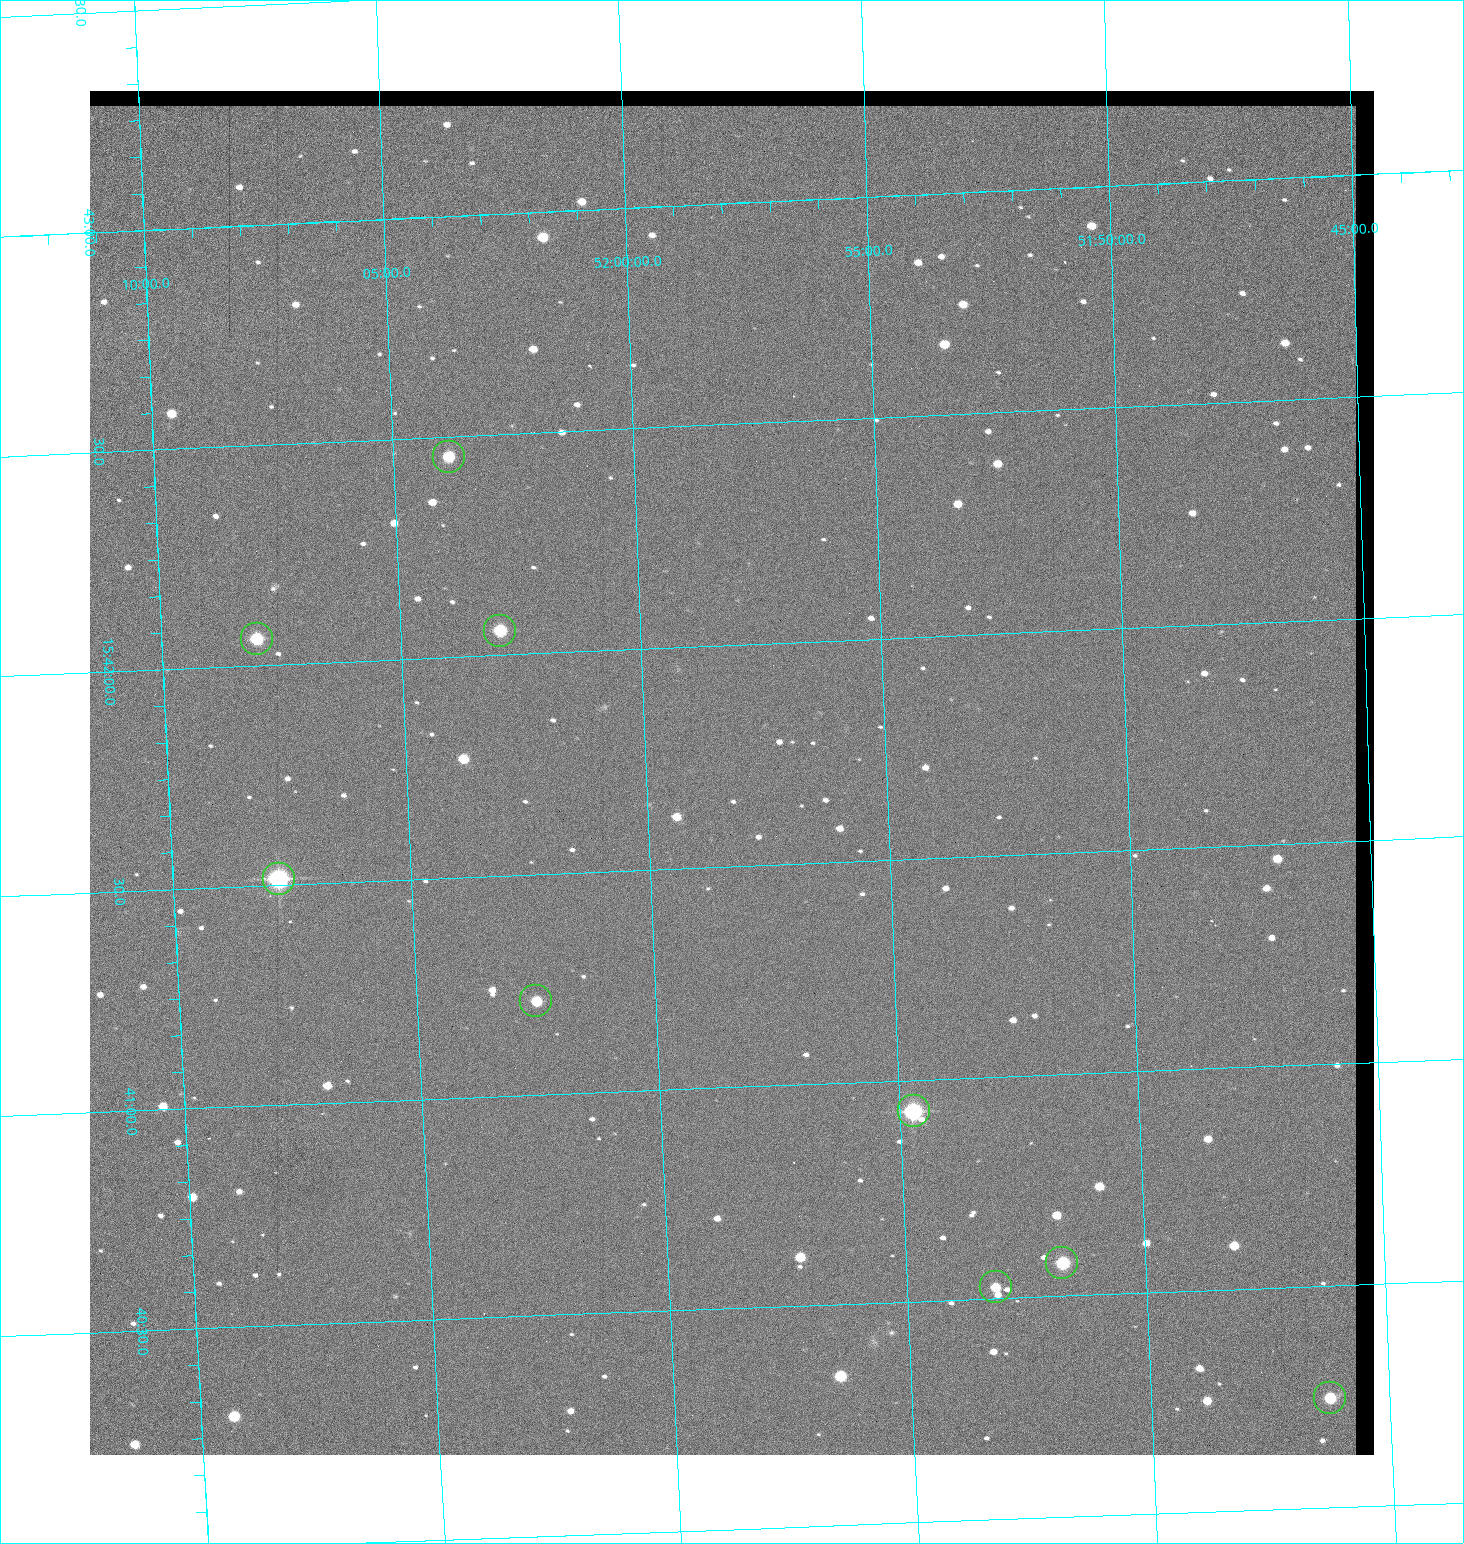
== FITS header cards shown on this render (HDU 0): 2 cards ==
NAXIS1  =                 1284 / length of data axis 1
NAXIS2  =                 1364 / length of data axis 2

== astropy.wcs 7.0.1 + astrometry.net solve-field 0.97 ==
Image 1284 x 1364 px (HDU 0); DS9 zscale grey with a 90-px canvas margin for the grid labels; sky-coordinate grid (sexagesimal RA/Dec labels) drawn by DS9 from the SOLVED WCS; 9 Tycho-2 reference stars matched to detected sources circled (green)
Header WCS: RA---TAN/DEC--TAN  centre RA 15:41:43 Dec +51:58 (235.43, +51.97 deg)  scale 1.26 arcsec/px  FOV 26.9' x 28.5'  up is +92 deg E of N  parity flipped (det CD > 0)
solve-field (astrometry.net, Tycho-2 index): VERIFIED the header's WCS against the Tycho-2 star catalogue (9 matches, 0 conflicts) and refined it, rather than solving blind
Solved WCS: RA---TAN-SIP/DEC--TAN-SIP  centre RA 15:41:43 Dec +51:58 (235.43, +51.97 deg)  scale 1.25 arcsec/px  FOV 26.8' x 28.5'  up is +92 deg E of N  parity flipped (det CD > 0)
The solver's refit moves the header's centre by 0.37 arcsec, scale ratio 0.9964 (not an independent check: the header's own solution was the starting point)
Tycho-2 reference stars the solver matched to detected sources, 9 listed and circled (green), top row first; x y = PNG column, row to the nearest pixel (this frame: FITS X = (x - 90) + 1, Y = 1364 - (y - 91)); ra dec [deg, ICRS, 3 dp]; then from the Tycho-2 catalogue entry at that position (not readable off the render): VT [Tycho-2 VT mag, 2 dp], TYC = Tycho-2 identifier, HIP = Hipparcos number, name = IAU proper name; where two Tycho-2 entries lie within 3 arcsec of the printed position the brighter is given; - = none
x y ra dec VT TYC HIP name
449 457 235.614 +52.064 11.61 3489-1132-1 - -
500 631 235.514 +52.049 11.19 3489-1407-1 - -
257 639 235.515 +52.133 11.12 3489-1380-1 - -
279 879 235.378 +52.130 9.31 3489-1322-1 76850 -
536 1001 235.303 +52.042 11.52 3489-958-1 - -
914 1111 235.232 +51.912 9.59 3489-824-1 - -
1062 1263 235.143 +51.862 10.97 3489-1016-1 - -
996 1287 235.131 +51.886 12.29 3489-908-1 - -
1330 1398 235.062 +51.771 11.53 3489-1453-1 - -